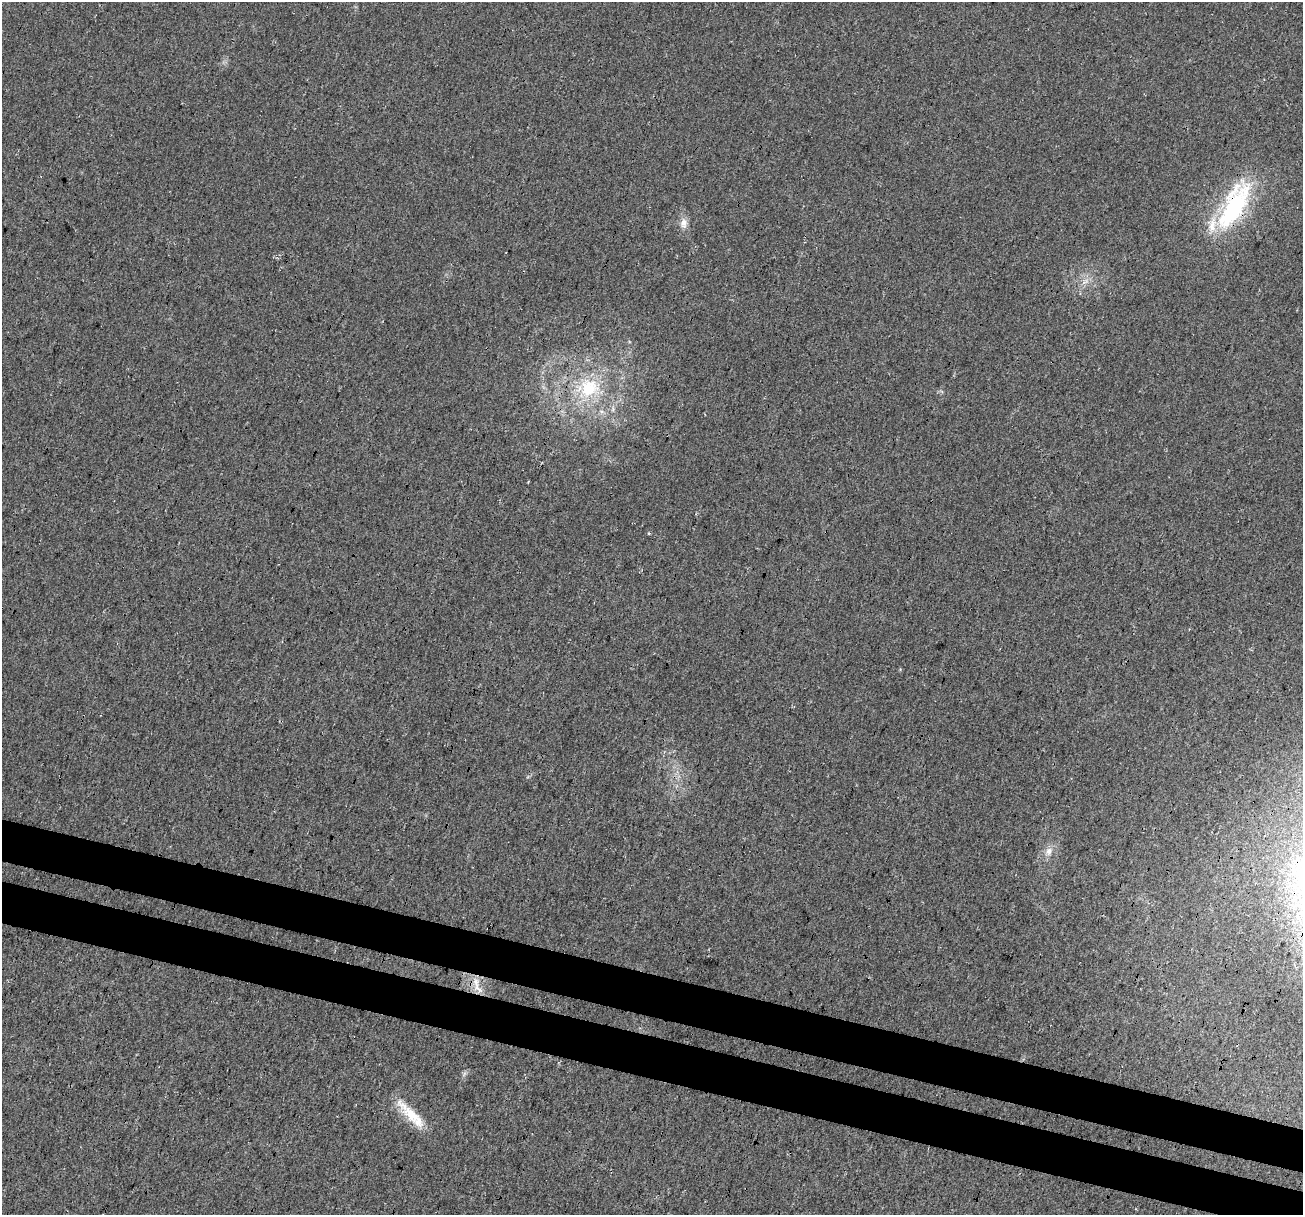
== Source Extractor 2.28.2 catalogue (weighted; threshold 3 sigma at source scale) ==
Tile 6 of 4 x 4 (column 2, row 2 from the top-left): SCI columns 1320-2620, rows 2699-3911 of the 5250 x 5459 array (HDU 1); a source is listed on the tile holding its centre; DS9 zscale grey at full resolution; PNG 1305 x 1217 px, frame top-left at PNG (2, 2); no overlay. Shown black and unused: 7% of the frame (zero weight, under 3 of 4 exposures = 5% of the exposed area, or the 3 px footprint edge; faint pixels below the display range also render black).
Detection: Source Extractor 2.28.2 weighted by HDU 2 'WHT'; one run over the whole footprint, this tile lists its part. Background 0.0167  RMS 0.0067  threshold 0.03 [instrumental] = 3 sigma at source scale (4.5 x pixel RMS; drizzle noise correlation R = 1.50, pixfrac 1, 0.0396/0.0396 arcsec/px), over >= 5 px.
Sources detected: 8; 1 inside a brighter listed object's ellipse — not listed separately; the other 7 listed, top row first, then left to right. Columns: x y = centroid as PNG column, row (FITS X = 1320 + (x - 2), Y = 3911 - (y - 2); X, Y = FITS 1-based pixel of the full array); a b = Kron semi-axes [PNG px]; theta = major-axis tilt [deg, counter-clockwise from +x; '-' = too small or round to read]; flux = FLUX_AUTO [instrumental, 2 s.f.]
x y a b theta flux
1234 206 66 24 62 79
684 223 14 10 84 5.1
1085 282 13 5 36 3.1
589 388 28 26 62 36
1049 851 11 9 71 4.7
476 982 27 9 -63 9.7
411 1114 36 15 -44 20
Overlapping masked pixels (flux is a lower limit): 1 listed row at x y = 1234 206